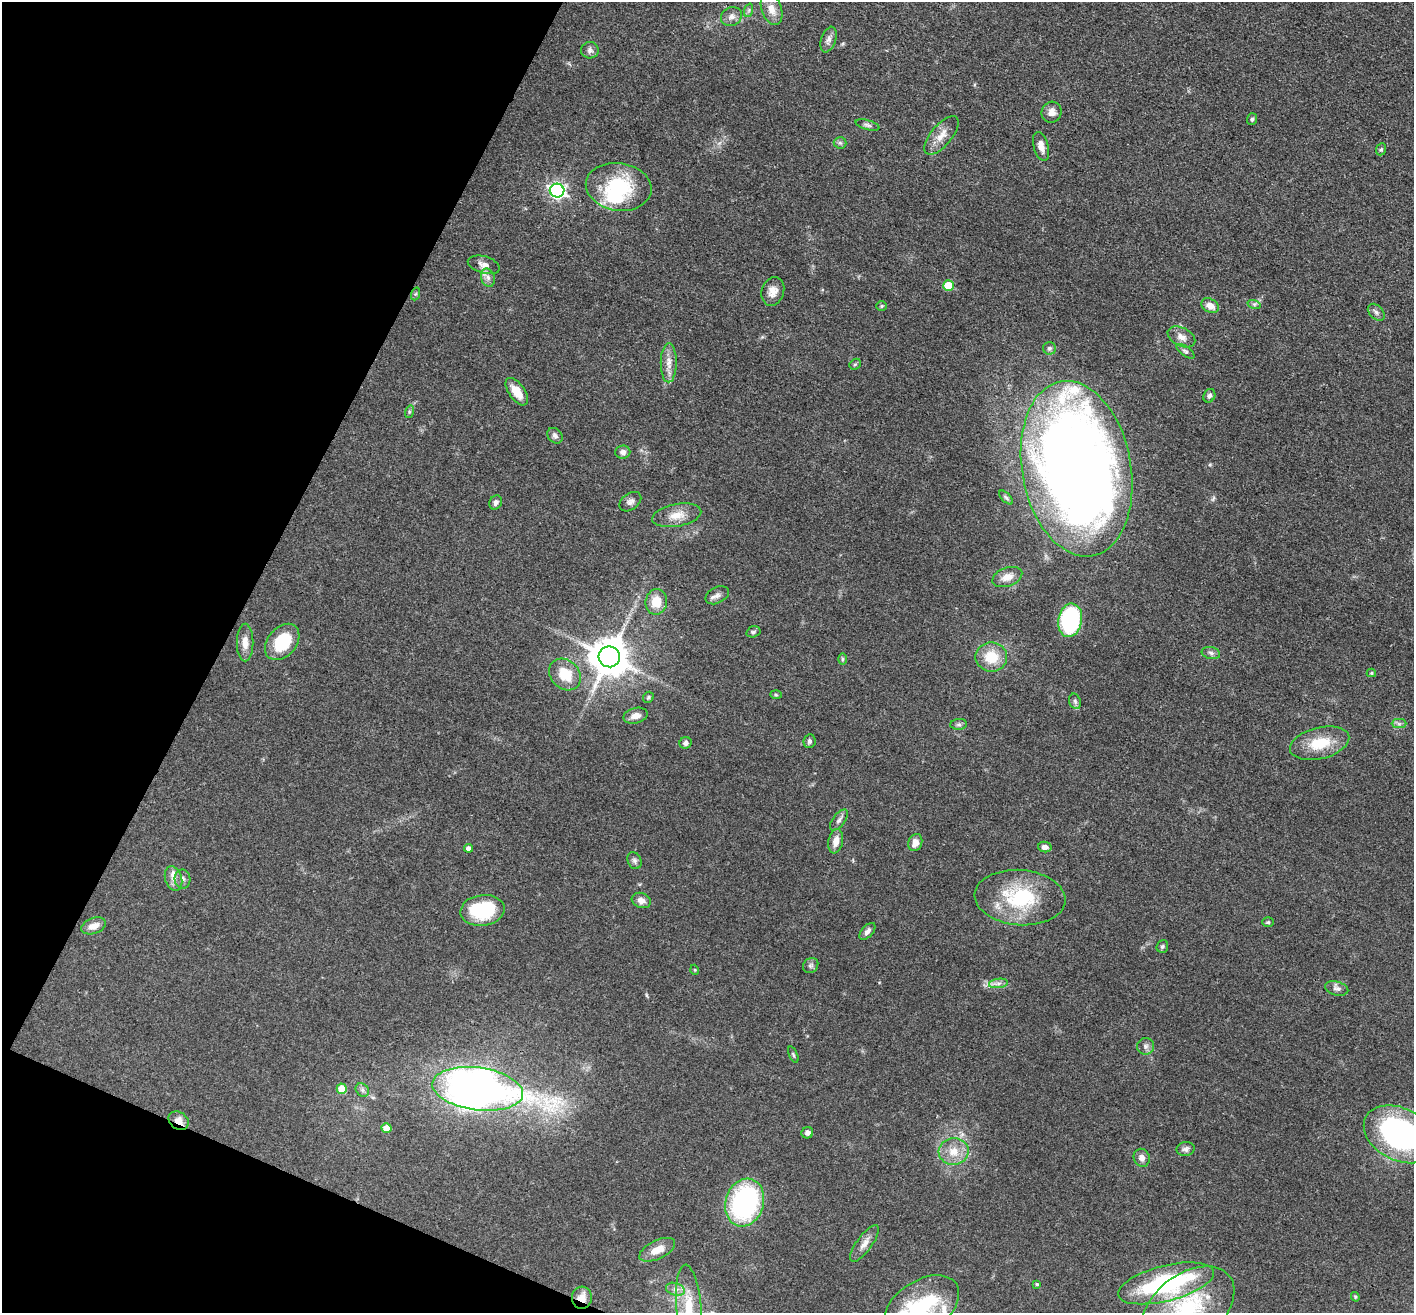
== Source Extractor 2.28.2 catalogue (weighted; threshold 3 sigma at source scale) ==
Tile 9 of 4 x 4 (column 1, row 3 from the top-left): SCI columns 2-1413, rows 1590-2900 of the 5653 x 5665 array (HDU 1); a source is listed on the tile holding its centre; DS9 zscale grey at full resolution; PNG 1416 x 1315 px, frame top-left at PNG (2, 2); each listed source drawn as its Kron ellipse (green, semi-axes under 4 px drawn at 4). Shown black and unused: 20% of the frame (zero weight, under 3 of 4 exposures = <1% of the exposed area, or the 3 px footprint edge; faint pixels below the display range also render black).
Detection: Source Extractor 2.28.2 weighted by HDU 2 'WHT'; one run over the whole footprint, this tile lists its part. Background 0.0503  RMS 0.0048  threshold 0.0214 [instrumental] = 3 sigma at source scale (4.5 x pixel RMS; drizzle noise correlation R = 1.50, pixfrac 1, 0.05/0.05 arcsec/px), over >= 5 px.
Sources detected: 106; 1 inside a brighter object's white glare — neither listed nor drawn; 3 inside a brighter listed object's ellipse — not listed separately; the other 102 listed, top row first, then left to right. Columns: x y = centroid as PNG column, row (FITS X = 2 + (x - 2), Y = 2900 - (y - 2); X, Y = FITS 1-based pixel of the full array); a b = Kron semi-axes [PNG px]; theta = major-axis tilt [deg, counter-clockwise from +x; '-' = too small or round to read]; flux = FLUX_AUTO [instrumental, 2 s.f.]
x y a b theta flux
771 9 16 10 -70 5.4
749 10 7 4 72 0.94
731 17 11 9 26 2.7
829 40 13 7 71 2.4
590 50 9 8 - 1.8
1052 112 10 10 - 3.3
1252 119 6 5 - 0.82
867 125 12 5 -16 1.4
941 135 23 10 50 6
840 143 6 6 - 1.1
1041 146 15 7 -75 3.3
1381 149 6 5 - 0.77
619 187 33 24 -8 33
557 190 7 7 - 140
484 265 16 8 -16 3
488 278 9 6 -74 2
948 286 5 5 - 15
773 291 14 11 72 4.5
415 294 6 4 70 0.77
1254 304 7 4 -18 0.92
882 306 5 4 - 0.68
1210 306 9 7 -30 4.2
1376 312 10 6 -45 1.7
1181 337 15 9 -27 3.4
1049 348 6 6 - 1.2
1185 351 10 5 -36 1.3
669 363 19 8 89 4.5
855 364 6 5 - 0.77
517 392 16 8 -54 6.8
1209 396 7 5 62 1.4
409 412 6 4 73 0.72
555 436 9 6 -46 1.6
623 452 7 6 - 2
1077 469 89 54 -80 630
1006 498 9 4 -47 0.93
496 502 7 6 - 1.6
630 502 12 8 37 2.2
677 515 25 11 11 7.1
1007 577 15 9 20 4.7
717 595 12 8 27 2.1
656 602 13 10 82 7.8
1070 620 17 12 80 47
753 632 7 5 15 0.9
282 642 20 14 49 20
245 643 19 8 90 4.7
1211 653 9 6 -12 1.5
609 657 11 10 - 1400
991 657 16 14 0 12
842 659 6 4 -90 0.72
1371 673 4 4 - 0.58
565 675 17 14 -45 12
776 695 6 3 -3 0.56
648 697 6 5 - 0.73
1075 701 8 5 -69 1.2
635 716 12 7 13 3.7
959 724 8 5 4 1.2
1399 724 7 4 0 1.1
809 741 7 6 - 1.3
686 743 6 5 - 1.6
1320 743 30 15 14 15
839 820 12 6 53 1.8
836 841 12 7 78 4
915 843 9 6 69 4.1
1045 847 7 5 -13 2.4
468 848 4 4 - 1.9
634 861 9 6 -65 1.4
174 879 13 8 -72 3.3
183 879 9 8 - 1.7
1020 898 45 27 -5 36
641 900 10 7 -21 2.8
482 910 22 15 8 27
1268 922 6 5 - 0.73
94 926 13 8 20 4.2
867 931 10 5 48 2.1
1162 946 6 5 - 0.88
811 965 8 7 - 1.3
695 970 5 3 - 0.4
998 983 9 4 8 1.8
1337 988 12 7 -14 1.9
1146 1046 8 8 - 1.8
793 1055 9 4 -67 0.72
342 1089 5 5 - 11
478 1089 46 21 -8 390
362 1090 7 6 - 1.3
179 1121 11 8 -36 4.3
386 1128 5 4 - 5.8
807 1133 6 5 - 1.6
1400 1134 38 26 -26 91
1186 1149 9 7 10 1.6
954 1151 15 13 3 7.7
1142 1158 9 8 - 2.5
745 1203 24 19 72 80
864 1243 22 7 54 4
657 1250 19 9 26 6.1
1166 1283 49 17 14 70
1037 1284 4 4 - 0.57
675 1289 10 6 -18 2.1
1355 1297 5 4 - 0.63
582 1298 11 10 - 5.8
922 1307 41 25 34 44
1188 1307 52 33 37 50
689 1309 44 12 -85 19
Overlapping masked pixels (flux is a lower limit): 2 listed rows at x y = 179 1121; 582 1298
Isophote crosses this tile's border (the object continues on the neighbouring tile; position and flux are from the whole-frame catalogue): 4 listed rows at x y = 1400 1134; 922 1307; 1188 1307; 689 1309